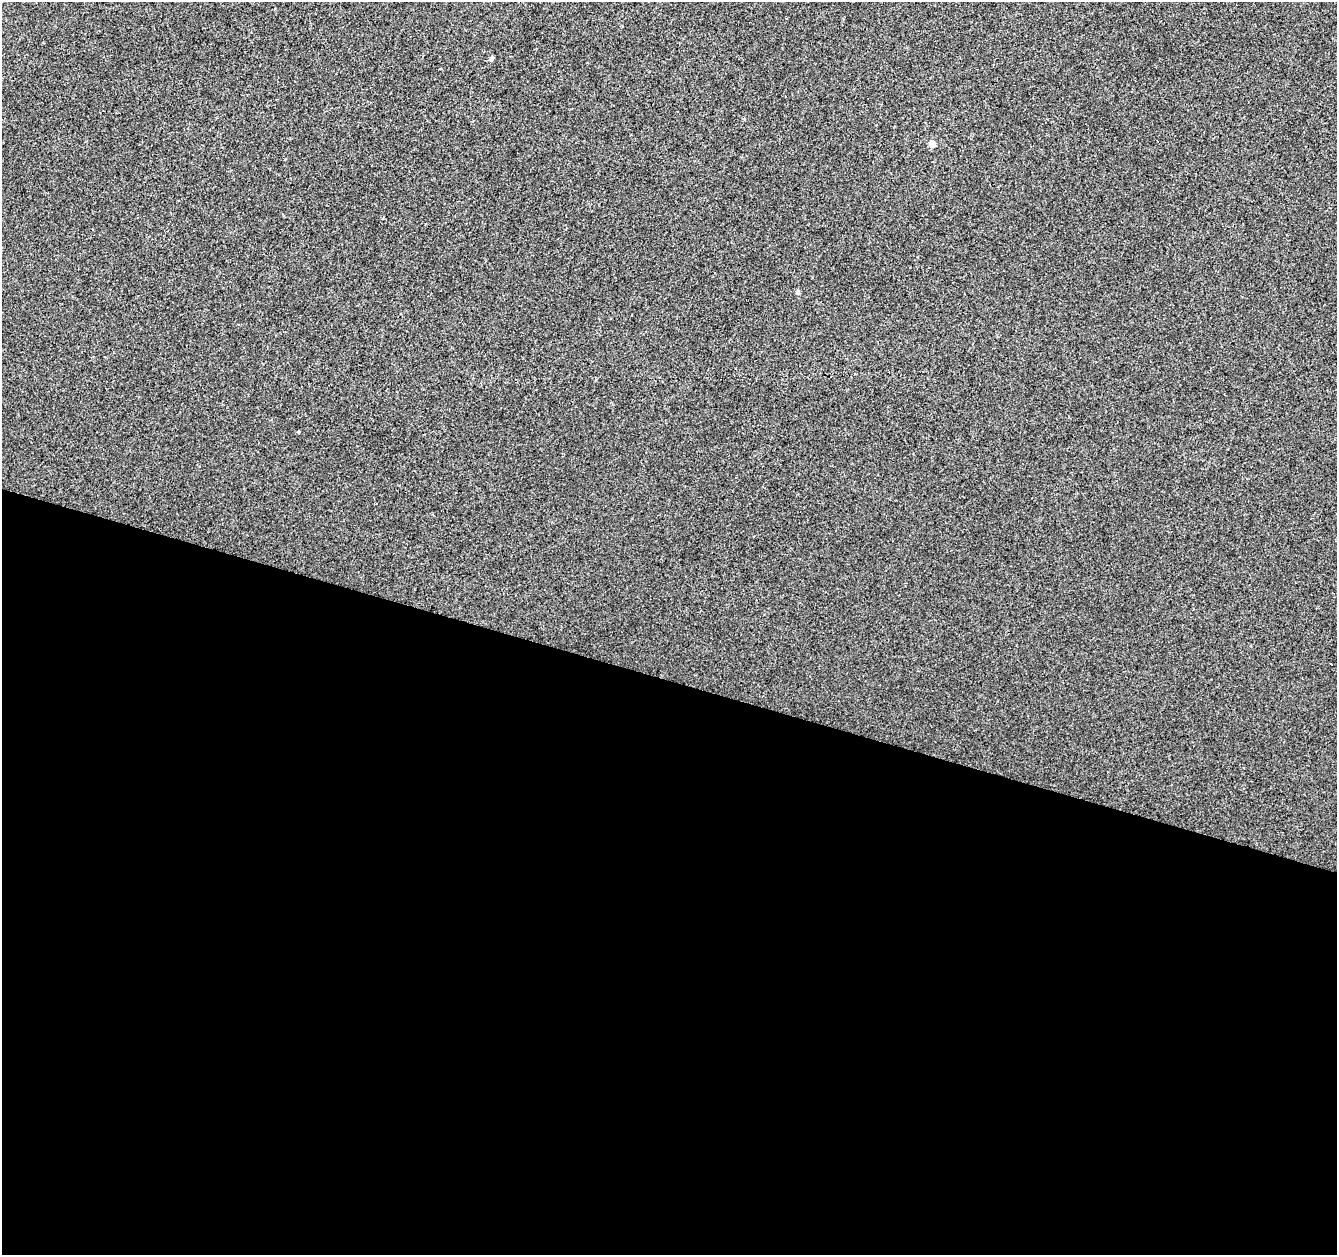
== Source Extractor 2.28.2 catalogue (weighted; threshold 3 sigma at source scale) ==
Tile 14 of 4 x 4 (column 2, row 4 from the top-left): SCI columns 1336-2670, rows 217-1469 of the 5346 x 5506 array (HDU 1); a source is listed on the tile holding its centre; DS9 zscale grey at full resolution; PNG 1339 x 1257 px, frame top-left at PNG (2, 2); no overlay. Shown black and unused: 46% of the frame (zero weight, under 2 of 3 exposures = <1% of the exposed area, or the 3 px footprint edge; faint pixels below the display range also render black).
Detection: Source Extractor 2.28.2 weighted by HDU 2 'WHT'; one run over the whole footprint, this tile lists its part. Background 1.34e-04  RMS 0.0042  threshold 0.0189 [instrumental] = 3 sigma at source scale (4.5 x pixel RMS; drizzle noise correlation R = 1.50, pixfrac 1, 0.0396/0.0396 arcsec/px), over >= 5 px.
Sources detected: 5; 1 cosmic-ray / hot-pixel residue — not listed; the other 4 listed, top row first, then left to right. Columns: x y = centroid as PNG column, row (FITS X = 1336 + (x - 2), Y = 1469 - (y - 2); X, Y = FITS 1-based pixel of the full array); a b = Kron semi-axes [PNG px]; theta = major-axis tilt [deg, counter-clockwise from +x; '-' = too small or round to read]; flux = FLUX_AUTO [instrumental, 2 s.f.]
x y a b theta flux
491 59 4 4 - 1.2
932 144 5 4 - 5.9
798 292 5 4 - 1.2
298 432 3 3 - 0.52